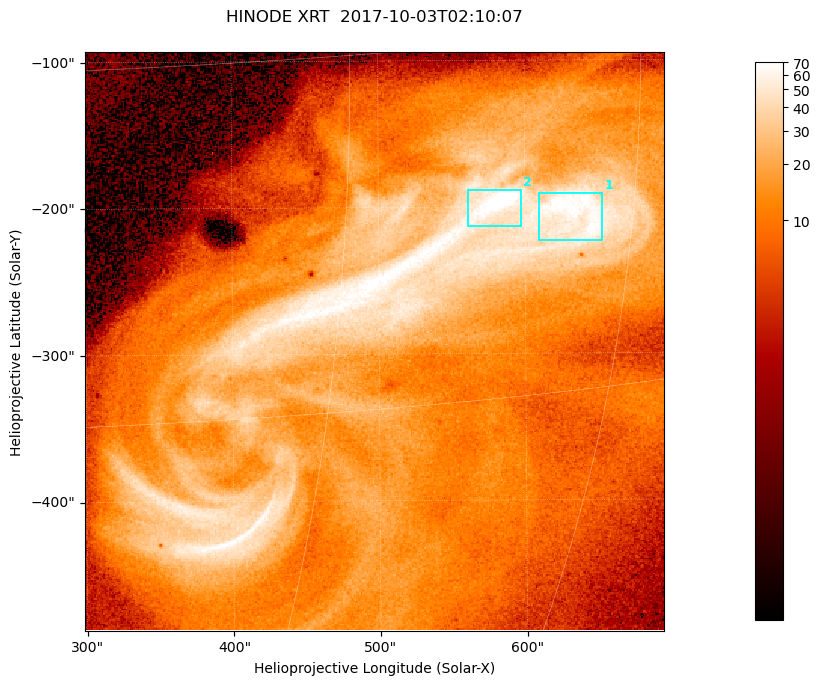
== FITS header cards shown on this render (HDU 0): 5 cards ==
TELESCOP= 'HINODE  '           /
INSTRUME= 'XRT     '           /
DATE_OBS= '2017-10-03T02:10:07.520' /
CTYPE1  = 'Solar-X '           /
CTYPE2  = 'Solar-Y '           /

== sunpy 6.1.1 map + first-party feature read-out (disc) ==
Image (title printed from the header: HINODE XRT  2017-10-03T02:10:07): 384 x 384 px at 1.03 arcsec/px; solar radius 958 arcsec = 932 px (partial field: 5.4% of the solar disc is inside the frame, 100% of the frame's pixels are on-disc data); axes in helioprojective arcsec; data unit not stated in the header (colour bar unlabelled)
Orientation: roll -0.357 deg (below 1 deg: not rotated)
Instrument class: DISC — disc imager (sunpy class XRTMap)
Bright regions (active regions / flare kernels): reference = the on-disc median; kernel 3 px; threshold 5 sigma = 48.7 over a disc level ~11.7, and >= 1.15x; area >= 147 px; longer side >= 5 px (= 5.1 arcsec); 2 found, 2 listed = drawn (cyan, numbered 1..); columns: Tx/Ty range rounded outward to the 5 arcsec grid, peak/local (2 s.f.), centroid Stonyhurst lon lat
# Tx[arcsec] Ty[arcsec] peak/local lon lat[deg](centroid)
1 610..655 -225..-190 6.2 +42 -7
2 560..600 -215..-185 7.7 +37 -7